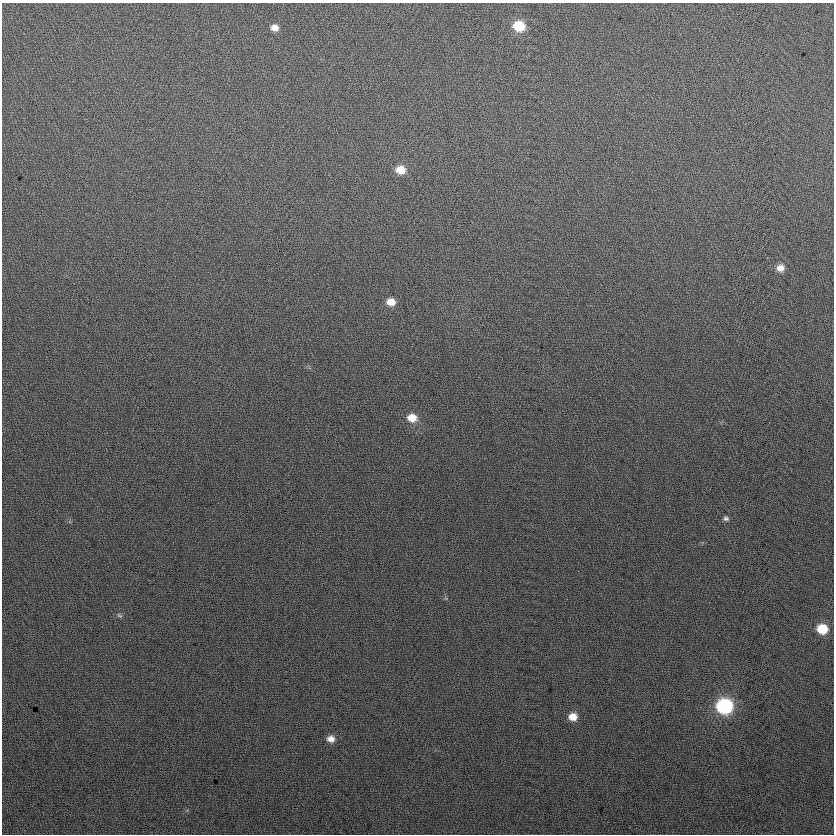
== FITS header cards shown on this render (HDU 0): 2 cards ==
NAXIS1  =                  832
NAXIS2  =                  832

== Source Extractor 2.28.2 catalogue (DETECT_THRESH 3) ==
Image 832 x 832 px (HDU 0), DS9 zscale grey, 1 PNG px = 1 image px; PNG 836 x 836 px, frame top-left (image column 1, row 832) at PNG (2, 3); no overlay
Background 24.2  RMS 14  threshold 42.5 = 3 sigma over >= 5 px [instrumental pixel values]
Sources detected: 12; all 12 listed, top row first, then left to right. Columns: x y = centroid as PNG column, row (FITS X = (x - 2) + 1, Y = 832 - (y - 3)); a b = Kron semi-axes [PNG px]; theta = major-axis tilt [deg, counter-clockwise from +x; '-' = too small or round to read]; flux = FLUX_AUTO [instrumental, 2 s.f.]
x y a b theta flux
519 26 9 8 - 33000
275 28 8 7 - 6700
401 170 9 8 - 15000
780 268 9 8 - 7500
391 302 8 7 - 10000
412 418 10 8 -11 13000
726 519 7 6 - 2500
119 615 8 5 -30 1600
822 629 9 8 - 28000
724 706 10 9 - 150000
573 717 9 7 2 10000
331 739 9 8 - 6700